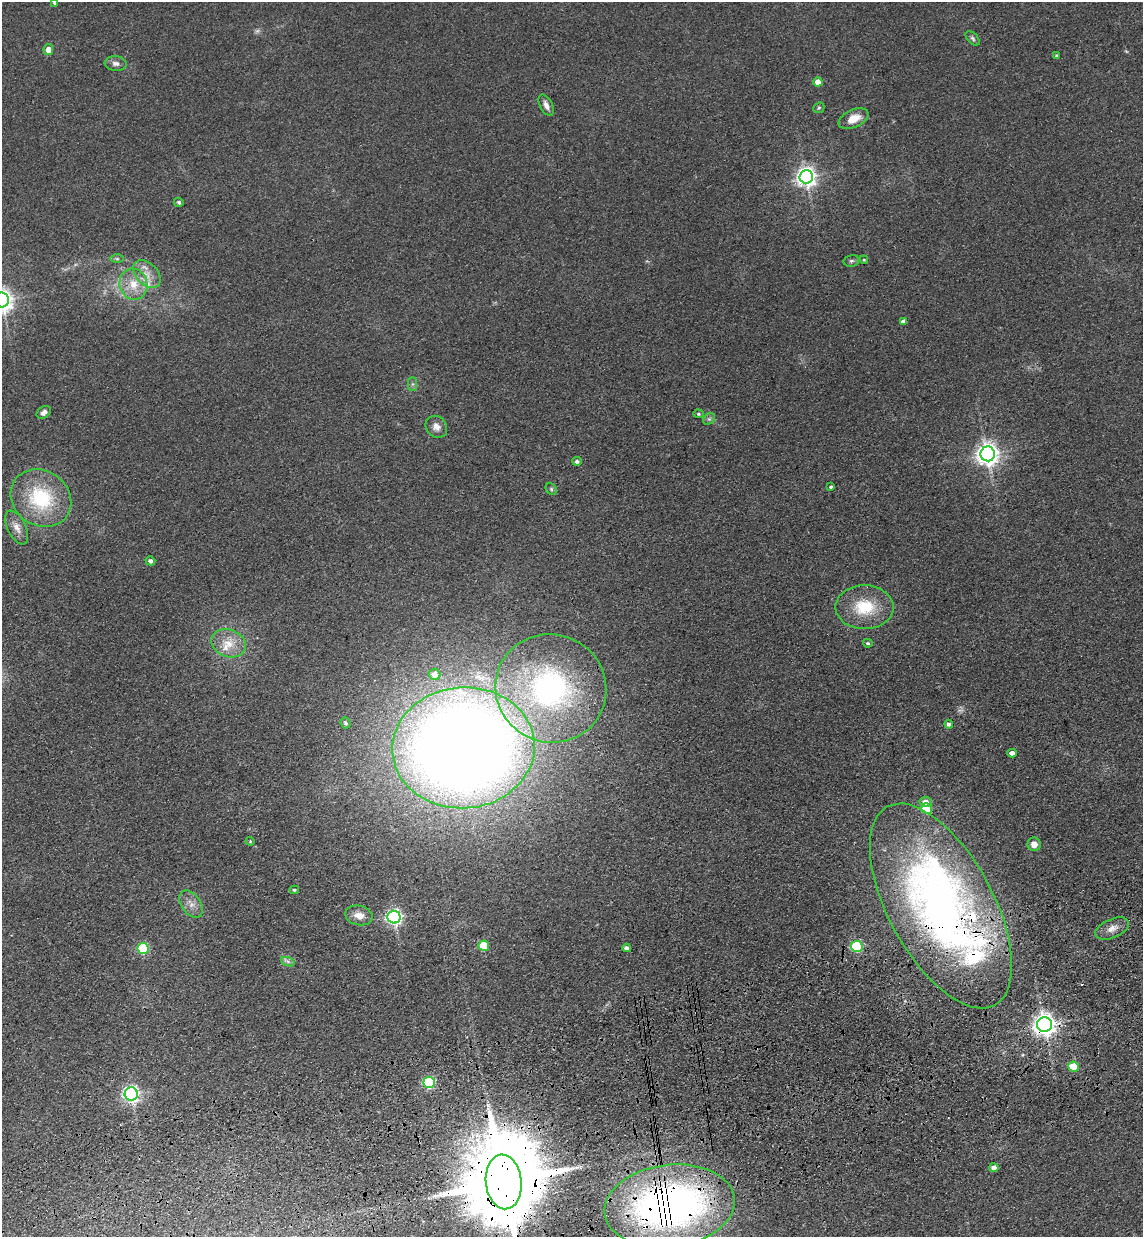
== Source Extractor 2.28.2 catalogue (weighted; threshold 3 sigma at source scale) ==
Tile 7 of 4 x 4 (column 3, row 2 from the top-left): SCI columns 2459-3599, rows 2589-3823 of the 5030 x 5177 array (HDU 1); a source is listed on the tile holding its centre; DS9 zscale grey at full resolution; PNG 1145 x 1239 px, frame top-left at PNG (2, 2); each listed source drawn as its Kron ellipse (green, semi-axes under 4 px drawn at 4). Shown black and unused: <1% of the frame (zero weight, under 3 of 4 exposures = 6% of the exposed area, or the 3 px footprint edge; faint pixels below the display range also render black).
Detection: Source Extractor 2.28.2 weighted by HDU 2 'WHT'; one run over the whole footprint, this tile lists its part. Background 0.0889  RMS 0.0068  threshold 0.0306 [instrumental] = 3 sigma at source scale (4.5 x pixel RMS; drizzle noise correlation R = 1.50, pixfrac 1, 0.05/0.05 arcsec/px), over >= 5 px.
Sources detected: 67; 1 too faint to see at this stretch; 1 cosmic-ray / hot-pixel residue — neither listed nor drawn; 4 inside a brighter listed object's ellipse — not listed separately; the other 61 listed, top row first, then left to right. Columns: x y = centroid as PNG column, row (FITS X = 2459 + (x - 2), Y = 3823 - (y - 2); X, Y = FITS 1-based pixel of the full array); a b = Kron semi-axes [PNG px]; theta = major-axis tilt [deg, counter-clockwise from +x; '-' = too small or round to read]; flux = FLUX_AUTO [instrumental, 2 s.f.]
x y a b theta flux
55 2 4 3 - 2
973 38 8 5 -46 1.4
48 50 5 5 - 6.1
1057 56 3 3 - 1
116 63 11 7 -7 3
818 82 4 4 - 7.9
546 105 11 6 -63 3.9
819 108 6 5 - 1
853 119 16 8 24 9.3
806 177 7 6 - 380
179 202 5 4 - 1.5
117 259 6 4 0 1.3
864 260 4 3 - 0.64
851 261 8 5 14 1.4
147 274 16 10 -46 8.6
133 284 16 14 -72 14
2 300 7 7 - 500
903 321 4 4 - 2.9
413 384 7 4 90 1.4
44 412 8 5 37 3
698 414 5 4 - 1.1
709 419 6 5 - 1.5
436 427 12 10 -47 4.2
988 454 7 7 - 520
577 461 4 4 - 1.6
831 487 4 3 - 0.97
551 489 6 5 - 1.2
41 498 31 27 -35 48
17 528 18 9 -64 5.6
150 561 5 4 - 2.3
864 607 29 22 -1 28
229 643 18 13 -21 12
868 643 5 4 - 1.1
434 674 6 5 - 5.1
551 688 56 54 -24 160
345 723 6 4 -65 1.3
949 724 4 4 - 1.9
463 748 71 60 4 1400
1012 753 4 4 - 4.3
925 802 6 5 - 5.2
926 809 5 5 - 26
250 841 4 4 - 0.72
1034 844 7 6 - 5.5
294 890 5 4 - 1
191 904 15 9 -54 5.6
941 906 113 52 -61 430
359 915 14 9 -13 6.4
394 917 6 6 - 200
1112 928 18 9 23 5.7
484 946 5 5 - 25
857 946 6 5 - 60
143 948 5 5 - 56
627 948 4 4 - 2.5
288 962 7 4 -20 1.6
1045 1025 7 7 - 540
1073 1067 5 5 - 22
429 1082 6 5 - 69
131 1094 6 6 - 230
994 1168 4 4 - 4.9
504 1182 27 18 -84 14000
670 1206 65 41 7 400
Overlapping masked pixels (flux is a lower limit): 4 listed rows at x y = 941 906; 1045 1025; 504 1182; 670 1206
Isophote crosses this tile's border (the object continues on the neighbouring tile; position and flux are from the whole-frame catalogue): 3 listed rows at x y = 55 2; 2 300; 504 1182